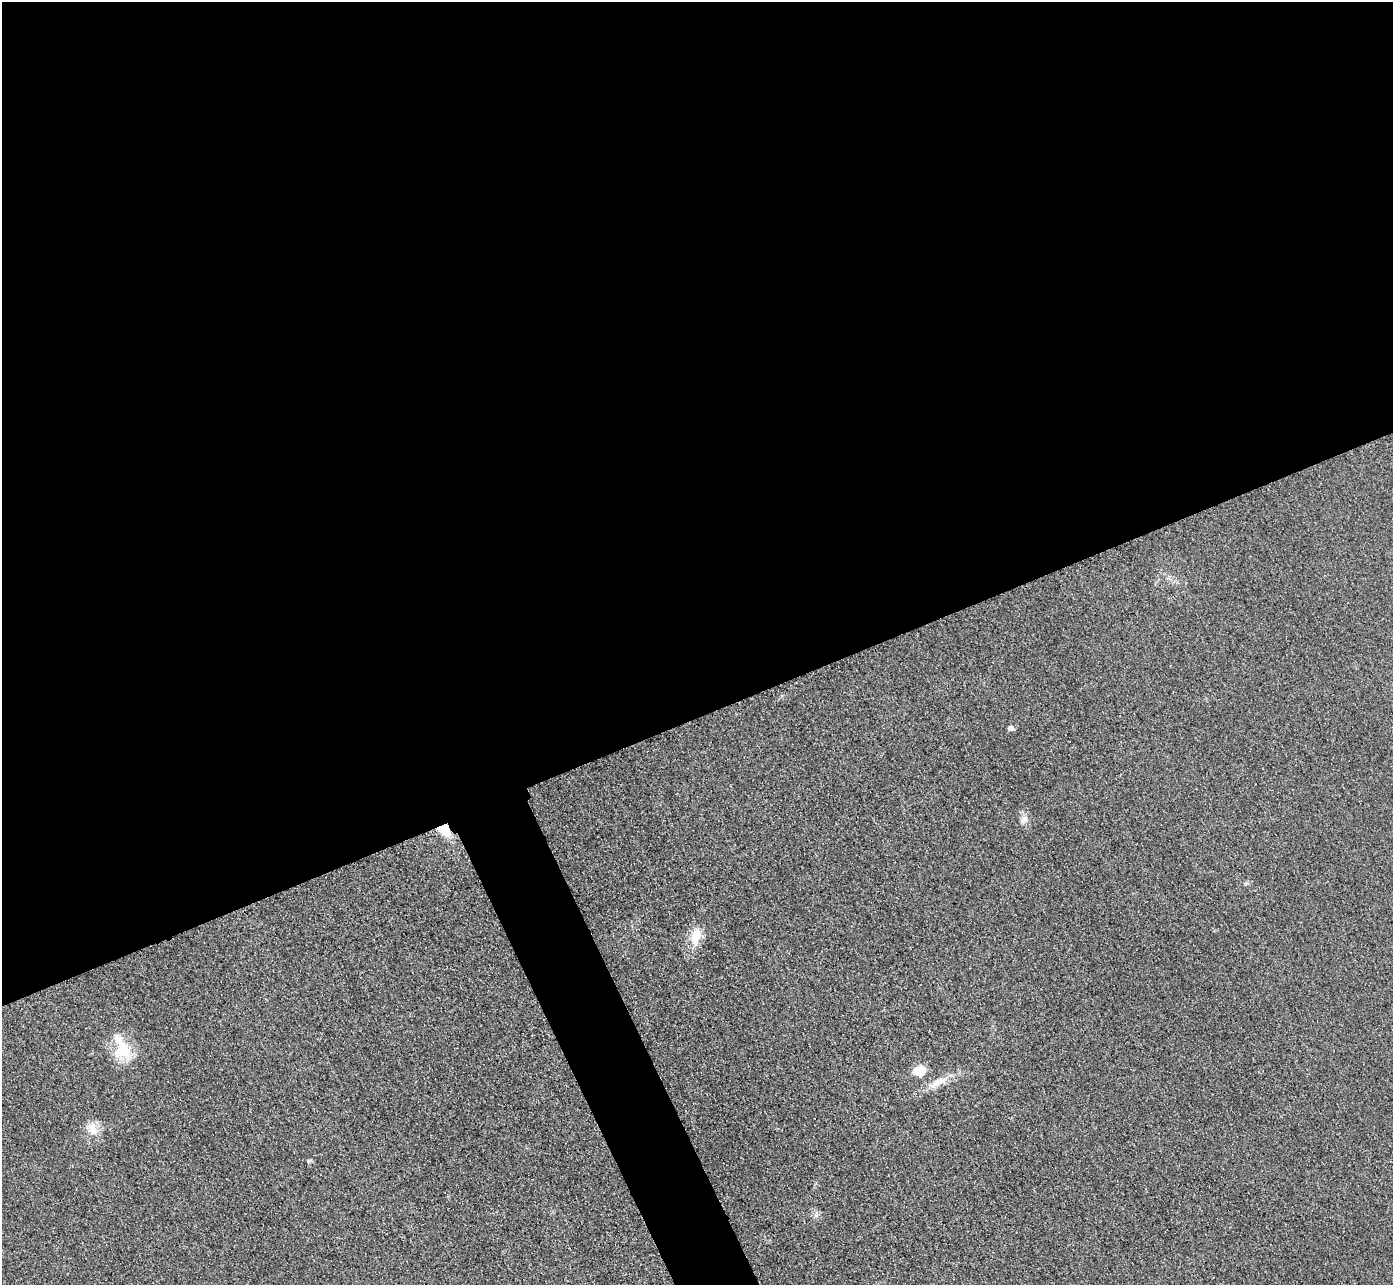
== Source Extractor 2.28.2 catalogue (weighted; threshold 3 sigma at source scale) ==
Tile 2 of 4 x 4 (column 2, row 1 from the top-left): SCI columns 1422-2812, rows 4157-5439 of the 5626 x 5614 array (HDU 1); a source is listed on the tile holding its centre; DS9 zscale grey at full resolution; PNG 1395 x 1287 px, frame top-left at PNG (2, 2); no overlay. Shown black and unused: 58% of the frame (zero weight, under 3 of 4 exposures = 3% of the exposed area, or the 3 px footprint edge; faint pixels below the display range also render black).
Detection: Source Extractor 2.28.2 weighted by HDU 2 'WHT'; one run over the whole footprint, this tile lists its part. Background 0.0856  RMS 0.017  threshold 0.0786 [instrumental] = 3 sigma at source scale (4.5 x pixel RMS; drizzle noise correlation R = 1.50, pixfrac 1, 0.05/0.05 arcsec/px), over >= 5 px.
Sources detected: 9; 1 inside a brighter listed object's ellipse — not listed separately; the other 8 listed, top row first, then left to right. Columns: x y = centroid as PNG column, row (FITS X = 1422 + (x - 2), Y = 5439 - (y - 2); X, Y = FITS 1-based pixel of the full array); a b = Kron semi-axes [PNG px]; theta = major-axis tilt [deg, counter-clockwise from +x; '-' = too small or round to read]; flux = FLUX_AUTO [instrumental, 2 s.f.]
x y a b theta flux
1011 728 7 6 - 5.2
1024 819 11 7 19 8
444 829 15 9 -38 47
696 936 20 12 75 29
122 1051 25 21 11 51
920 1071 14 11 14 23
939 1082 30 8 28 24
93 1129 22 11 -75 21
Overlapping masked pixels (flux is a lower limit): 1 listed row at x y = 444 829